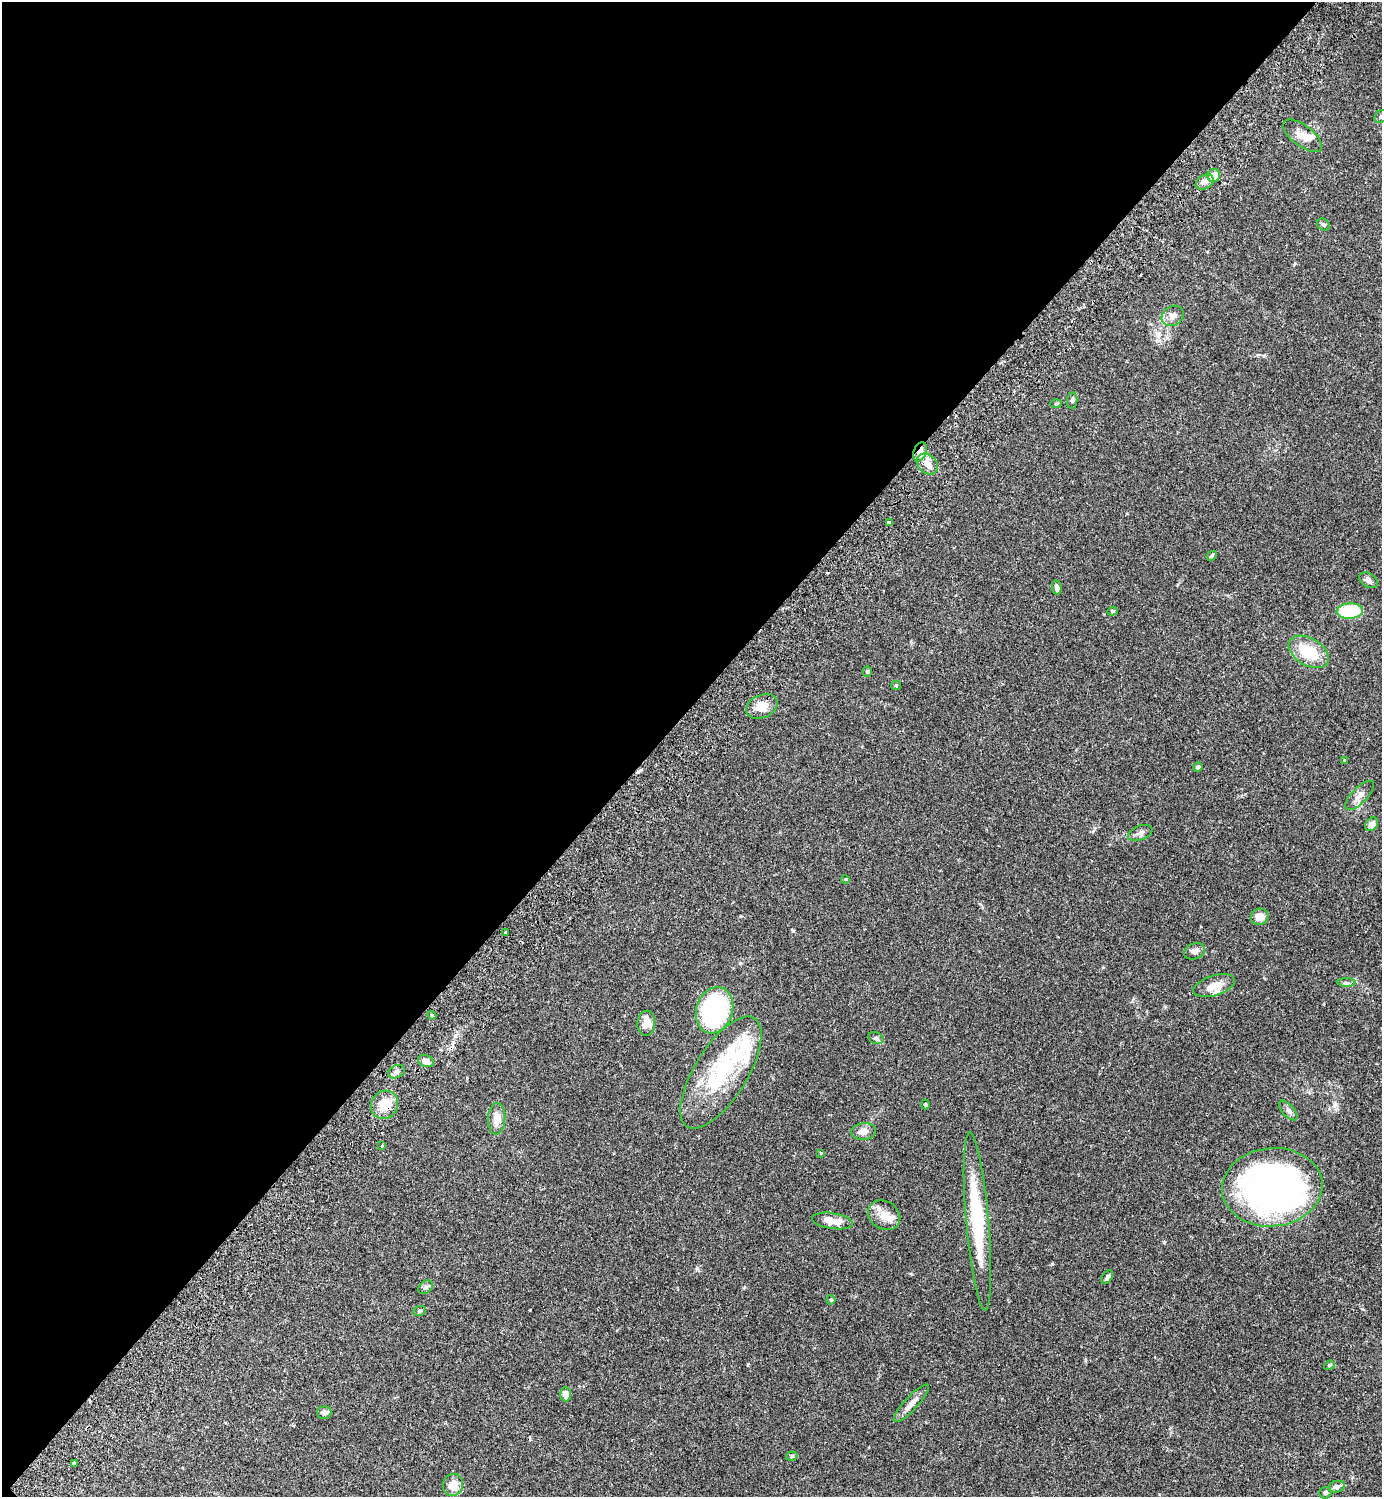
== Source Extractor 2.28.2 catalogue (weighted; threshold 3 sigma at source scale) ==
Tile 5 of 4 x 4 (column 1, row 2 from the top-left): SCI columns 345-1724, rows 3034-4528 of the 6070 x 6069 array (HDU 1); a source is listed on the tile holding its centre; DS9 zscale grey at full resolution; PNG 1384 x 1499 px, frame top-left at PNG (2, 2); each listed source drawn as its Kron ellipse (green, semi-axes under 4 px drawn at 4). Shown black and unused: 47% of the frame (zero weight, under 2 of 3 exposures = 3% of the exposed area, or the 3 px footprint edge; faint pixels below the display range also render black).
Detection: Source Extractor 2.28.2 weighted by HDU 2 'WHT'; one run over the whole footprint, this tile lists its part. Background 0.091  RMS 0.0057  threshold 0.0255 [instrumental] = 3 sigma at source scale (4.5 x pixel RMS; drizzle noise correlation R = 1.50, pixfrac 1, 0.05/0.05 arcsec/px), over >= 5 px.
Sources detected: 69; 3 inside a brighter object's white glare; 1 cosmic-ray / hot-pixel residue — neither listed nor drawn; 3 inside a brighter listed object's ellipse — not listed separately; the other 62 listed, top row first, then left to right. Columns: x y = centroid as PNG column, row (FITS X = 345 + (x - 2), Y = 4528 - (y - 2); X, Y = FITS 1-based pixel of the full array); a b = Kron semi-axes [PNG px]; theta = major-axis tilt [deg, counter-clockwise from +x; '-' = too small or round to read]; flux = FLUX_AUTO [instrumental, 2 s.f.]
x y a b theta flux
1381 116 7 5 54 1.2
1303 136 23 10 -37 6.8
1214 176 6 6 - 5.9
1205 182 9 6 33 2.8
1323 225 7 5 -36 1.1
1173 316 12 9 35 4
1072 401 8 5 83 1.1
1056 404 6 4 2 0.59
920 452 10 6 69 4.4
927 464 12 9 -42 4.1
890 523 4 3 - 6.2
1212 556 5 3 - 0.78
1368 580 10 6 -30 2.2
1057 587 8 4 -81 2.1
1112 611 5 4 - 0.63
1350 611 13 7 2 32
1309 652 22 13 -32 18
867 672 5 4 - 0.77
896 685 5 4 - 0.61
762 706 16 11 24 6.6
1344 760 3 2 - 0.42
1198 767 5 4 - 1.2
1360 795 19 8 46 3.7
1372 824 7 5 50 3.4
1140 833 13 7 21 2.3
845 879 4 3 - 0.46
1260 917 9 8 - 4.9
505 932 3 3 - 0.76
1194 951 11 7 21 2.1
1347 983 9 4 0 1.3
1214 986 21 10 18 6.7
714 1010 24 18 71 62
432 1015 4 4 - 0.74
646 1023 12 9 84 6.5
876 1038 8 5 -15 1.2
426 1061 8 5 -20 3.3
396 1072 9 6 28 1.7
721 1072 64 26 58 48
385 1105 14 13 - 10
925 1105 5 4 - 0.73
1288 1111 12 6 -48 1.9
497 1119 16 8 87 6.1
864 1131 12 8 5 4
382 1146 3 3 - 0.55
821 1153 3 3 - 0.33
1272 1187 50 39 5 270
884 1215 17 14 -34 7.4
832 1221 20 8 -8 8.2
977 1222 89 11 -85 42
1107 1277 7 5 56 1.3
425 1287 8 6 36 1.5
831 1300 4 4 - 0.84
419 1311 6 5 - 0.9
1329 1365 5 4 - 0.69
566 1394 7 5 -88 4.1
911 1403 25 6 47 4.2
324 1413 7 6 - 2.3
792 1456 6 4 18 0.79
74 1463 3 3 - 1.8
453 1485 11 10 - 5.8
1337 1487 8 5 16 2.6
1325 1493 6 5 - 1.1
Overlapping masked pixels (flux is a lower limit): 3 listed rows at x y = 920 452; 385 1105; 1272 1187
Isophote crosses this tile's border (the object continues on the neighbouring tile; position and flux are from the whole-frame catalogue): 1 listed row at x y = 1381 116
Unlisted compact peaks at least as high as the median listed source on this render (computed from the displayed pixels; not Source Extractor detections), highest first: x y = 697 1268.